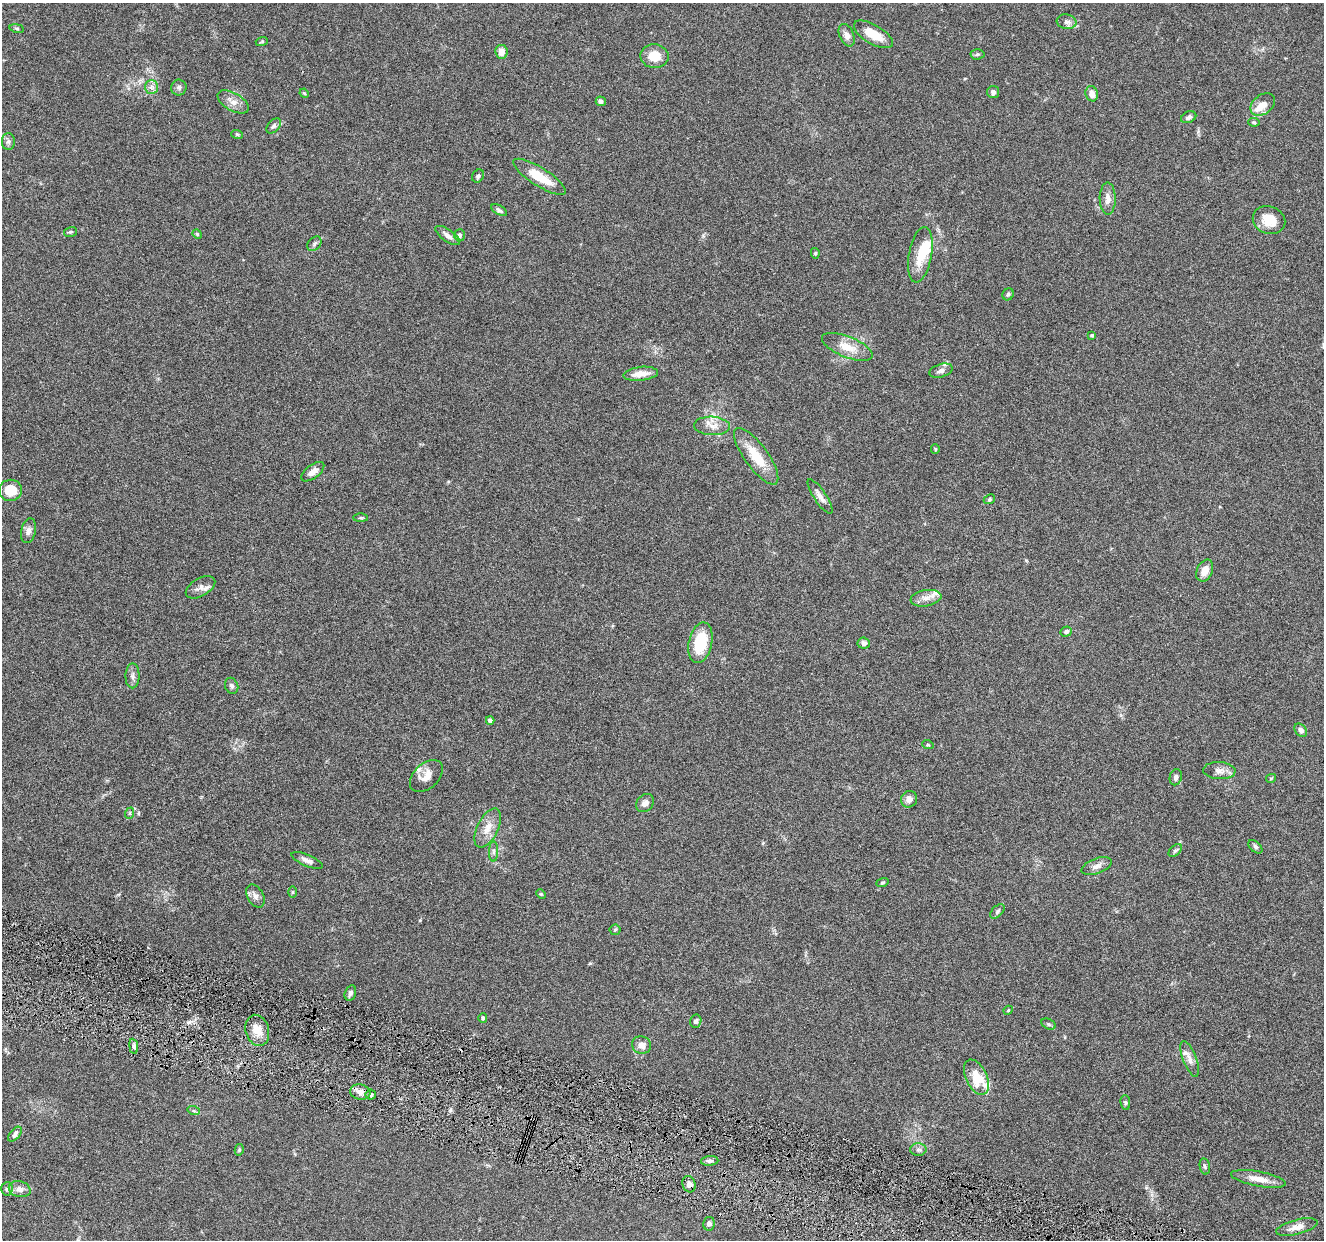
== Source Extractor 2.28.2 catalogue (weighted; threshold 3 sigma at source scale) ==
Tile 6 of 4 x 4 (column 2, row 2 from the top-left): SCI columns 1330-2651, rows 2740-3977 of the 5302 x 5350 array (HDU 1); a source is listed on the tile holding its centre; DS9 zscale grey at full resolution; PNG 1326 x 1242 px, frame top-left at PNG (2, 3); each listed source drawn as its Kron ellipse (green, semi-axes under 4 px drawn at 4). Shown black and unused: <1% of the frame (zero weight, under 4 of 8 exposures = <1% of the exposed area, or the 3 px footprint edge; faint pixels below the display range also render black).
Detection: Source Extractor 2.28.2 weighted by HDU 2 'WHT'; one run over the whole footprint, this tile lists its part. Background 0.0882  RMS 0.0047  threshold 0.0192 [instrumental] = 3 sigma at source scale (4.09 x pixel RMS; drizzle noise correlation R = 1.36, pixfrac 0.8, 0.05/0.05 arcsec/px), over >= 5 px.
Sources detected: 107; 5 inside a brighter listed object's ellipse — not listed separately; the other 102 listed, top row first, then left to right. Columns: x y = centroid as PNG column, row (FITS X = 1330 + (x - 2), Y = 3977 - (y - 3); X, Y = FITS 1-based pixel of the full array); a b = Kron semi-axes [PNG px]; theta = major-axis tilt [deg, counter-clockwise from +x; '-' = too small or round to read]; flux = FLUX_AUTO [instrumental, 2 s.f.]
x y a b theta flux
1066 22 10 7 -8 1.7
17 28 7 3 -9 0.61
873 34 22 9 -30 7.7
847 35 12 7 -66 2.4
262 41 6 4 17 0.47
501 52 7 6 - 3.5
977 54 7 5 3 0.71
654 56 14 12 -2 7.4
151 87 7 6 - 1.5
179 87 8 7 - 1.2
993 92 6 6 - 1.2
304 93 5 4 - 0.49
1092 94 7 6 - 3
601 101 5 4 - 1.2
233 102 17 9 -30 3.4
1263 104 14 9 37 4.3
1189 117 8 5 24 1.2
1254 122 6 4 -8 0.55
274 126 9 5 48 1.1
237 134 6 3 -19 0.51
8 142 8 6 -90 1.3
478 176 7 5 54 0.97
539 177 30 9 -32 11
1108 199 16 8 -90 2.8
499 210 9 4 -32 0.87
1269 220 16 13 -21 6.8
71 232 6 5 - 0.68
197 234 5 4 - 0.51
459 235 6 5 - 1.1
448 236 14 6 -35 2.3
314 244 8 6 46 1.1
815 253 5 4 - 0.58
920 255 28 11 80 9.3
1008 294 6 5 - 0.85
1092 335 3 3 - 0.6
847 347 27 10 -22 6.7
941 371 12 6 17 1.7
641 374 17 7 6 4.5
712 426 18 9 -3 3.9
935 449 5 4 - 0.51
756 456 34 11 -54 11
313 472 13 6 37 2.4
10 490 11 10 - 7.7
820 496 20 6 -56 2.7
989 499 6 4 24 0.67
360 518 7 3 0 0.6
28 531 12 7 77 2
1205 571 11 7 66 4.2
200 587 16 9 30 2.8
926 598 15 8 9 3.3
1066 631 6 5 - 1
700 643 20 11 77 16
864 643 6 5 - 2
132 676 12 7 89 1.8
232 686 8 6 -67 1.2
490 720 4 4 - 1.9
1301 730 7 5 -48 1.4
928 745 6 3 -18 0.45
1219 771 16 8 -3 2.7
426 776 19 12 44 4.8
1176 777 8 6 76 1.5
1271 778 5 3 - 0.45
909 799 8 8 - 2.5
645 803 10 8 43 2
130 813 6 3 72 0.48
488 828 21 10 64 5.2
1255 847 8 5 -44 0.93
1175 850 8 5 43 0.8
493 851 10 4 90 1.1
307 860 17 5 -23 2.1
1097 866 16 7 20 2.3
882 883 6 4 18 0.55
292 892 5 3 - 0.51
541 894 5 4 - 0.49
255 896 12 8 -61 2.1
997 911 9 5 45 0.89
615 930 5 5 - 0.58
350 993 8 5 73 1.4
1008 1010 5 4 - 0.38
483 1018 5 4 - 0.92
696 1021 6 5 - 1.2
1048 1024 7 5 -27 0.82
257 1030 16 11 -73 5.1
641 1045 10 8 -20 3
134 1046 7 4 -82 0.88
1190 1059 19 6 -69 2.7
976 1077 19 10 -64 10
360 1092 10 7 -9 3.1
371 1095 5 5 - 1
1125 1102 7 5 -84 0.74
194 1111 6 4 -18 0.62
15 1134 9 5 51 1.2
918 1149 8 6 0 1.2
239 1150 6 4 76 0.56
710 1161 9 5 5 1.2
1205 1166 8 5 -79 0.85
1258 1179 28 7 -10 5
689 1184 8 6 -73 1.6
7 1189 7 5 86 0.97
20 1189 11 8 -16 2.3
709 1224 7 5 79 1.3
1297 1227 21 7 14 3.5